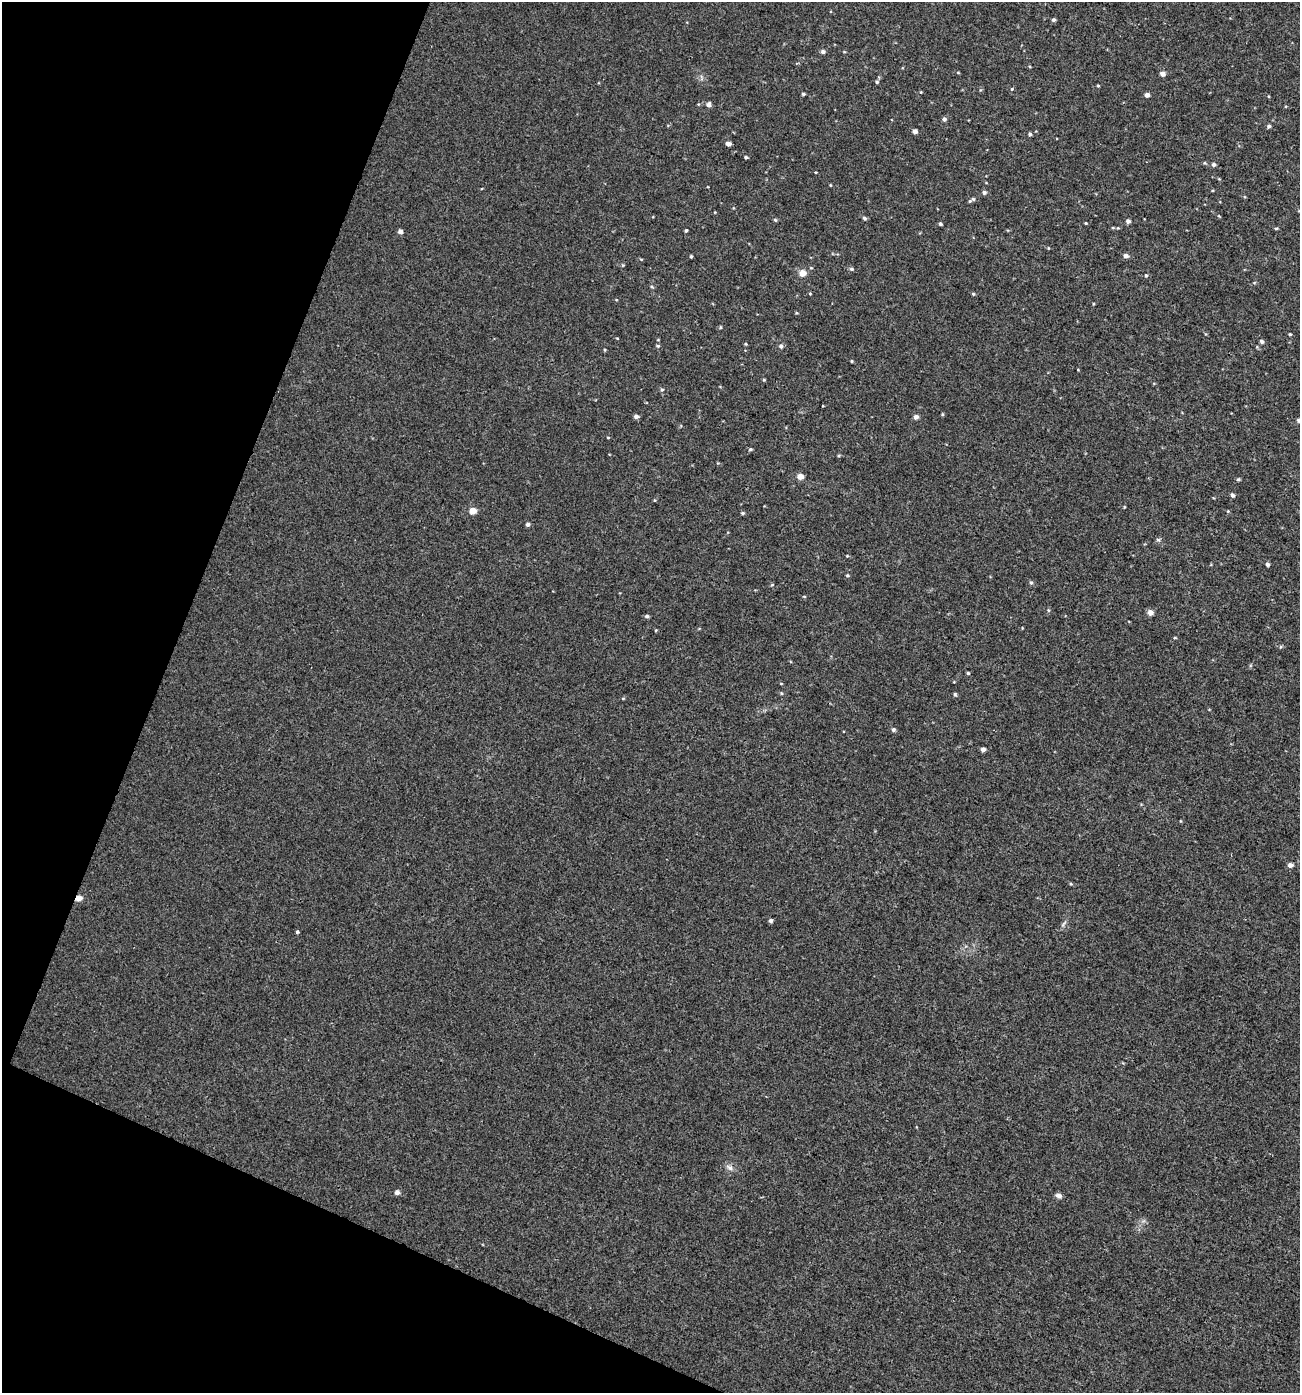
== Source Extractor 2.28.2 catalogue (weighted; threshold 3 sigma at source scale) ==
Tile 9 of 4 x 4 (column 1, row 3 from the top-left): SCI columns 274-1571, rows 1430-2820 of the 5783 x 5630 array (HDU 1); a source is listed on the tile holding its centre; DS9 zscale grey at full resolution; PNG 1302 x 1395 px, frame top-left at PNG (2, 2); no overlay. Shown black and unused: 19% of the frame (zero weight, under 3 of 4 exposures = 4% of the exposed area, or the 3 px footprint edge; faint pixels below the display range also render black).
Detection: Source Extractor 2.28.2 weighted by HDU 2 'WHT'; one run over the whole footprint, this tile lists its part. Background 0.00112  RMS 0.0027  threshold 0.0123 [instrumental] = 3 sigma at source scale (4.5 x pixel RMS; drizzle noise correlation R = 1.50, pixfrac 1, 0.0396/0.0396 arcsec/px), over >= 5 px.
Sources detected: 85; all 85 listed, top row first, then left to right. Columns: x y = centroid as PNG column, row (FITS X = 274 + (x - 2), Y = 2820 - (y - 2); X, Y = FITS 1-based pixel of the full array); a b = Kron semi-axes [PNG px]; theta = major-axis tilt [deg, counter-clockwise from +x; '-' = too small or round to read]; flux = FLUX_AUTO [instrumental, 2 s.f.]
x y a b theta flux
1053 20 5 4 - 0.48
823 52 5 4 - 0.76
958 72 5 3 - 0.21
1163 74 5 4 - 1.4
877 82 5 4 - 0.39
1098 86 5 3 - 0.24
1012 89 4 4 - 0.27
921 92 3 3 - 0.19
803 94 4 3 - 0.37
1147 95 4 4 - 1.1
709 105 5 5 - 0.98
944 119 5 4 - 0.8
1269 126 4 4 - 0.56
915 131 4 4 - 1.2
1030 134 4 3 - 0.55
728 144 4 4 - 1.2
746 157 4 3 - 0.42
1214 164 5 5 - 0.68
984 192 5 5 - 0.59
973 199 6 6 - 0.55
864 218 5 4 - 0.47
775 220 5 4 - 0.31
1128 221 4 4 - 0.88
1086 223 3 3 - 0.24
940 224 4 3 - 0.39
1276 228 5 3 - 0.29
686 230 4 3 - 0.33
400 231 4 4 - 1
1048 248 4 3 - 0.2
691 256 3 3 - 0.32
1126 256 5 5 - 1
811 268 4 3 - 0.22
852 269 6 4 -17 0.5
802 273 5 5 - 3.4
1146 275 5 4 - 0.32
1254 283 5 3 - 0.28
973 294 5 4 - 0.31
720 327 5 3 - 0.23
1290 334 4 3 - 0.3
1262 341 5 4 - 0.63
745 344 4 3 - 0.25
658 346 5 4 - 0.36
781 346 5 5 - 0.72
605 350 4 3 - 0.25
851 361 3 3 - 0.26
764 380 4 4 - 0.26
662 389 5 3 - 0.33
942 414 4 4 - 0.27
636 416 5 5 - 0.88
916 417 5 5 - 1.2
1299 420 6 5 - 0.68
608 437 4 3 - 0.2
750 449 5 4 - 0.34
800 476 5 5 - 2.6
1232 495 5 4 - 0.66
1124 507 5 3 - 0.21
473 511 5 4 - 4
742 513 4 4 - 0.35
528 524 5 4 - 0.69
1158 540 6 4 -1 0.39
1268 564 5 4 - 0.58
847 575 4 4 - 0.29
1031 583 5 4 - 0.42
772 585 5 4 - 0.28
804 596 5 3 - 0.22
1048 610 5 3 - 0.29
1150 613 5 5 - 1.9
647 616 5 4 - 0.56
1175 638 4 3 - 0.24
968 673 4 4 - 0.33
781 684 4 3 - 0.19
781 693 5 4 - 0.28
955 694 5 4 - 0.36
623 698 5 3 - 0.23
893 729 5 4 - 0.61
983 749 4 4 - 1.1
1290 865 5 4 - 1.1
1071 884 5 3 - 0.29
79 898 8 6 22 1.3
771 921 5 5 - 0.56
1063 924 12 3 49 0.57
297 932 4 3 - 0.41
730 1168 11 6 -38 1
397 1192 5 5 - 1.1
1059 1196 7 5 -23 1
Overlapping masked pixels (flux is a lower limit): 1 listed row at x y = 79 898
Isophote crosses this tile's border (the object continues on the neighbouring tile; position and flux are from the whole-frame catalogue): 1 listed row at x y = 1299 420